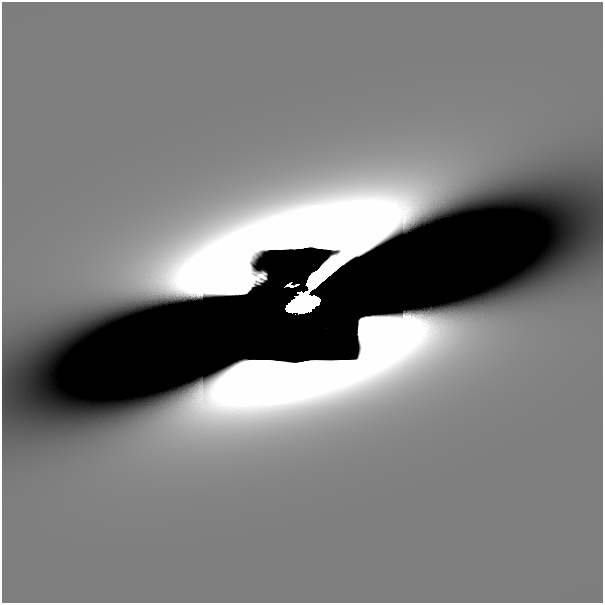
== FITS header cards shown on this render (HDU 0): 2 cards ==
NAXIS1  =                  601
NAXIS2  =                  601

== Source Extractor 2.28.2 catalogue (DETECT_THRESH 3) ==
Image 601 x 601 px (HDU 0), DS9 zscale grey, 1 PNG px = 1 image px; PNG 605 x 605 px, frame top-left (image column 1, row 601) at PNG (2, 2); no overlay
Background 8.62e-13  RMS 1.2e-12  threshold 3.58e-12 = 3 sigma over >= 5 px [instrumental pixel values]
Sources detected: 6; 3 with non-positive FLUX_AUTO (blend fragments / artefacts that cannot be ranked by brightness) are not listed; the other 3 listed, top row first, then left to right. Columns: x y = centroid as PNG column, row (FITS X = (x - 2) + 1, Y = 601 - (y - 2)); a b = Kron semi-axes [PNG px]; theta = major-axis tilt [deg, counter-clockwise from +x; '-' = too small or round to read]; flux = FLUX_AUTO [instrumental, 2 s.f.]
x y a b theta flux
595 278 39 17 79 5.0e-09
296 285 3 2 - 5.1e-09
303 304 19 9 17 4.3e+01
At the frame edge (FLAGS 8, measured only in part): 1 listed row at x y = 595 278
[3 non-positive-flux detections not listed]